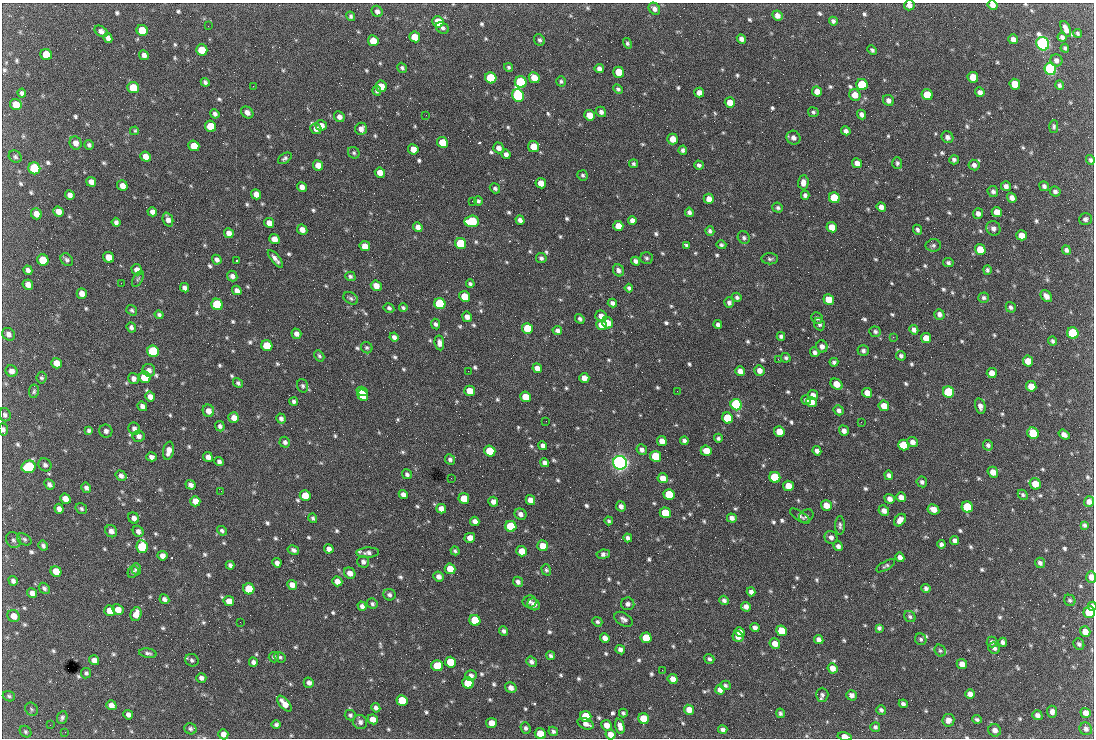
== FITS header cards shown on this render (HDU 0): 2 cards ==
NAXIS1  =                 1092 /fastest changing axis
NAXIS2  =                  736 /next to fastest changing axis

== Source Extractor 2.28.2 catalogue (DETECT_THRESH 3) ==
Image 1092 x 736 px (HDU 0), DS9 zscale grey, 1 PNG px = 1 image px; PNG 1096 x 740 px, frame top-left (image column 1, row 736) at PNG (2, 3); each listed source drawn as its Kron ellipse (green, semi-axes under 4 px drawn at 4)
Background 1650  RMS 38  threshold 113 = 3 sigma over >= 5 px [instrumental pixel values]
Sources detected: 825; of the 825, the 500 brightest by FLUX_AUTO listed and drawn (325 fainter detections omitted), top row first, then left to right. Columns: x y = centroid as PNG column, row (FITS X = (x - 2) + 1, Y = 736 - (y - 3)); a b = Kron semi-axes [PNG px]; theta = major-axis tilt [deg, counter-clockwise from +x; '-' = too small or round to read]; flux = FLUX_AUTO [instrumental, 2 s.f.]
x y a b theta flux
909 5 5 5 - 1.3e+04
993 5 5 4 - 1.6e+04
654 9 6 5 - 1.0e+04
377 11 6 5 - 8.9e+03
351 16 5 4 - 5.5e+03
777 16 5 5 - 1.4e+04
833 21 4 4 - 6.8e+03
438 22 6 5 - 8.1e+04
208 26 2 2 - 4.7e+03
442 28 7 5 -29 6.4e+03
1066 29 8 4 -65 1.5e+04
142 30 6 5 - 7.3e+04
101 31 7 5 -33 1.0e+04
1078 33 4 4 - 4.9e+03
415 37 5 5 - 5.1e+04
1062 37 4 4 - 8.4e+03
108 38 5 4 - 1.0e+04
741 39 5 4 - 1.1e+04
1013 39 5 4 - 1.2e+04
539 40 6 5 - 5.6e+03
373 41 5 5 - 5.5e+04
627 43 5 4 - 4.9e+03
1043 44 7 6 - 1.2e+06
1065 48 4 3 - 4.8e+03
202 50 6 5 - 4.8e+04
872 50 5 4 - 5.1e+03
46 55 6 5 - 7.5e+04
144 55 5 4 - 1.1e+04
1056 60 6 6 - 1.0e+04
509 67 4 4 - 4.8e+03
402 68 5 4 - 5.2e+03
599 69 4 4 - 1.0e+04
1050 69 6 5 - 8.0e+05
619 72 5 5 - 5.9e+04
973 77 5 5 - 5.6e+04
491 78 6 5 - 1.6e+05
534 78 6 5 - 3.9e+04
561 81 5 4 - 5.1e+03
205 82 4 4 - 6.6e+03
521 82 6 5 - 2.7e+05
1015 84 5 5 - 5.8e+04
862 85 6 5 - 2.0e+05
1059 85 5 4 - 5.9e+03
253 86 2 2 - 1.9e+04
381 86 6 5 - 4.5e+04
133 88 6 5 - 7.6e+04
618 89 5 4 - 5.7e+03
377 91 4 4 - 5.1e+03
817 91 5 5 - 2.0e+04
980 92 5 4 - 1.0e+04
22 93 4 4 - 6.8e+03
699 93 5 4 - 1.6e+04
518 95 6 5 - 5.7e+05
855 95 6 5 - 2.7e+04
927 95 5 5 - 9.1e+04
888 100 6 5 - 1.1e+04
730 103 5 5 - 3.1e+04
16 104 6 5 - 3.8e+04
247 112 7 5 -40 1.2e+04
601 112 5 5 - 8.9e+03
813 112 5 5 - 5.1e+03
215 114 5 4 - 7.6e+03
862 114 5 4 - 1.1e+04
426 115 2 2 - 6.1e+03
590 115 5 5 - 4.2e+04
339 117 5 5 - 1.2e+04
321 125 5 5 - 1.9e+04
210 126 6 5 - 6.3e+04
1054 126 6 4 89 5.2e+03
316 129 6 5 - 1.3e+04
361 129 6 5 - 1.4e+04
134 131 4 3 - 6.1e+03
846 131 5 4 - 9.2e+03
947 137 6 5 - 1.0e+04
793 138 7 6 - 1.2e+04
673 139 5 5 - 3.1e+04
442 142 5 5 - 5.1e+04
76 143 6 6 - 1.6e+04
89 145 5 4 - 6.1e+03
194 146 5 5 - 3.8e+04
533 147 5 5 - 3.5e+04
499 148 6 5 - 1.3e+04
413 149 5 5 - 2.6e+04
683 150 4 4 - 6.4e+03
354 153 6 5 - 5.2e+03
506 154 5 4 - 1.1e+04
15 157 7 5 -34 5.4e+03
146 157 5 5 - 2.1e+04
285 158 7 4 32 6.2e+03
954 160 5 4 - 6.7e+03
1090 160 5 4 - 5.0e+03
857 163 5 4 - 1.6e+04
897 163 6 5 - 5.6e+03
634 164 4 3 - 4.9e+03
318 165 5 5 - 2.7e+04
699 165 5 4 - 7.0e+03
974 165 5 5 - 9.1e+03
34 168 6 5 - 2.7e+05
380 173 5 5 - 2.3e+04
583 175 5 5 - 4.8e+03
91 182 5 5 - 1.5e+04
803 182 7 5 87 1.6e+04
541 183 5 5 - 2.8e+04
122 186 5 5 - 1.7e+04
1006 186 5 5 - 9.8e+03
1044 186 5 4 - 7.4e+03
302 187 5 4 - 1.3e+04
495 188 5 4 - 6.0e+03
993 191 6 5 - 7.5e+03
1055 191 5 5 - 7.2e+03
256 194 5 5 - 2.1e+04
70 195 5 4 - 1.2e+04
805 195 4 4 - 7.4e+03
834 198 5 5 - 1.5e+05
1012 198 5 4 - 1.4e+04
709 199 5 5 - 1.9e+04
472 201 2 2 - 6.4e+03
478 201 4 4 - 5.3e+03
881 207 5 4 - 1.4e+04
778 208 5 5 - 5.6e+03
58 212 5 5 - 2.0e+04
152 212 5 4 - 1.1e+04
689 212 4 4 - 7.9e+03
997 212 5 5 - 2.4e+04
978 213 5 5 - 1.1e+04
36 214 6 5 - 2.1e+04
1085 219 6 5 - 7.6e+03
168 220 7 5 -69 1.3e+04
520 220 5 4 - 1.1e+04
632 220 5 4 - 9.9e+03
472 221 7 5 4 1.6e+05
116 222 4 4 - 7.7e+03
269 223 5 4 - 1.8e+04
618 226 5 5 - 3.2e+04
418 227 5 4 - 1.3e+04
832 227 5 5 - 3.3e+04
993 228 7 7 - 1.1e+04
302 230 5 5 - 1.8e+04
917 230 5 4 - 6.7e+03
710 231 5 4 - 6.2e+03
229 233 5 4 - 1.8e+04
1021 235 5 5 - 2.6e+04
744 238 6 5 - 7.0e+03
274 239 5 5 - 2.2e+04
461 243 6 5 - 1.4e+05
686 245 4 3 - 5.4e+03
721 245 5 4 - 4.9e+03
933 245 8 6 5 6.4e+03
365 246 5 5 - 2.5e+04
980 249 5 5 - 5.5e+04
1066 250 5 4 - 7.4e+03
109 257 6 5 - 3.3e+04
541 258 5 5 - 6.9e+03
647 258 6 6 - 5.3e+03
275 259 11 4 -51 1.1e+04
770 259 8 5 0 6.4e+03
43 260 6 5 - 9.9e+04
67 260 7 5 -48 6.6e+03
217 260 5 4 - 8.6e+03
236 261 3 2 - 1.2e+05
636 261 4 4 - 8.3e+03
948 263 5 4 - 5.9e+03
28 270 5 4 - 9.4e+03
137 270 5 5 - 1.9e+04
618 270 6 5 - 9.1e+03
987 270 5 4 - 5.0e+03
232 276 5 5 - 9.2e+03
350 276 5 4 - 5.3e+03
138 279 9 4 59 5.0e+03
121 283 2 2 - 8.9e+03
470 284 4 3 - 5.7e+03
28 285 5 5 - 1.7e+04
376 286 6 5 - 2.1e+04
185 288 5 4 - 9.6e+03
629 288 4 4 - 5.6e+03
237 290 5 4 - 1.3e+04
82 294 5 5 - 1.7e+04
465 296 5 5 - 5.6e+04
1046 296 7 5 -49 1.6e+04
737 297 5 4 - 6.0e+03
351 298 8 5 -30 6.0e+03
984 298 5 5 - 5.8e+03
829 299 5 5 - 4.1e+04
612 303 5 4 - 8.9e+03
729 303 5 4 - 8.0e+03
217 304 6 5 - 2.1e+05
440 304 6 5 - 2.5e+05
1011 307 5 5 - 6.5e+03
389 308 5 4 - 6.0e+03
403 308 4 3 - 4.7e+03
132 310 6 5 - 4.8e+03
939 314 5 5 - 9.9e+03
159 315 4 4 - 5.9e+03
601 316 6 5 - 1.7e+04
467 317 5 4 - 1.2e+04
817 318 6 5 - 6.3e+03
580 319 5 4 - 6.0e+03
608 323 6 5 - 2.7e+04
435 324 5 4 - 6.7e+03
819 324 6 5 - 7.1e+03
601 325 5 5 - 2.6e+04
718 325 4 4 - 8.3e+03
131 327 5 4 - 7.8e+03
527 328 5 5 - 8.4e+04
557 330 5 4 - 9.0e+03
914 330 5 4 - 1.0e+04
875 332 6 5 - 5.9e+03
1073 333 6 5 - 2.5e+05
8 334 7 6 - 1.3e+04
296 334 5 4 - 1.2e+04
781 336 4 4 - 6.5e+03
394 337 4 4 - 8.6e+03
893 337 2 2 - 1.5e+04
926 338 5 5 - 2.7e+04
1053 341 4 3 - 5.5e+03
439 343 7 5 -81 1.1e+04
267 346 6 5 - 8.8e+04
822 346 6 5 - 1.2e+04
367 348 6 5 - 4.7e+03
153 351 6 5 - 3.1e+05
863 351 5 5 - 7.2e+03
815 352 5 4 - 7.8e+03
319 356 6 4 -59 5.1e+03
901 356 5 4 - 6.8e+03
786 358 5 4 - 5.5e+03
778 359 2 2 - 9.0e+03
1028 361 5 5 - 3.4e+04
834 362 4 4 - 6.4e+03
56 363 5 5 - 2.6e+04
537 368 5 4 - 1.7e+04
149 370 6 6 - 1.0e+04
759 370 5 5 - 1.6e+04
11 371 6 5 - 1.4e+04
468 371 2 2 - 5.5e+03
740 371 5 4 - 1.6e+04
992 373 5 5 - 2.3e+04
145 377 6 5 - 1.1e+05
42 378 6 5 - 4.7e+03
584 378 5 5 - 1.9e+04
133 379 6 5 - 1.1e+04
238 383 5 4 - 5.3e+03
837 384 6 5 - 3.6e+04
302 386 7 5 -72 5.7e+03
1031 386 5 5 - 3.5e+04
34 391 7 5 80 4.9e+03
362 391 6 4 -19 7.4e+04
470 391 5 5 - 3.8e+04
677 391 2 2 - 5.9e+03
948 392 6 5 - 2.7e+05
867 393 5 5 - 2.3e+04
363 395 6 5 - 8.6e+04
813 395 5 5 - 1.4e+04
150 397 5 4 - 1.5e+04
525 397 5 5 - 4.5e+04
806 400 5 4 - 6.0e+03
294 401 4 4 - 6.6e+03
811 402 5 5 - 2.6e+04
736 405 6 5 - 6.8e+05
142 406 5 4 - 1.0e+04
884 406 5 5 - 3.3e+04
980 406 8 5 -76 1.2e+04
839 410 5 4 - 7.5e+03
208 411 6 5 - 1.7e+04
5 415 6 5 - 6.8e+03
234 418 5 5 - 2.1e+04
727 418 5 5 - 1.6e+05
281 419 5 4 - 8.0e+03
546 421 2 2 - 6.3e+03
861 422 3 2 - 5.7e+03
220 426 5 5 - 7.1e+03
3 429 6 4 -84 7.2e+03
134 429 6 5 - 9.7e+03
89 431 4 4 - 6.5e+03
106 431 6 6 - 9.6e+03
844 431 5 4 - 1.1e+04
779 432 5 5 - 3.8e+04
1033 433 6 5 - 9.8e+04
1064 435 6 4 -37 1.1e+04
139 436 6 5 - 9.1e+03
718 438 4 4 - 6.2e+03
662 441 5 5 - 2.3e+04
684 441 4 4 - 7.2e+03
285 442 5 5 - 7.6e+03
912 442 5 5 - 1.2e+04
904 445 5 5 - 9.5e+04
988 445 5 5 - 6.8e+03
543 446 5 4 - 1.0e+04
642 450 5 5 - 9.2e+03
168 451 9 5 79 1.8e+04
490 451 5 5 - 1.3e+05
706 451 6 5 - 3.3e+04
817 451 5 4 - 9.6e+03
655 456 5 5 - 1.1e+05
152 457 5 4 - 1.0e+04
208 457 5 4 - 1.2e+04
450 459 5 4 - 7.3e+03
219 462 5 4 - 7.3e+03
545 463 5 4 - 8.7e+03
620 463 7 6 - 1.6e+06
45 465 7 6 - 7.3e+03
29 467 7 6 - 2.0e+05
993 472 5 5 - 2.1e+04
407 474 5 5 - 6.4e+03
889 475 4 4 - 8.9e+03
121 476 5 5 - 1.0e+04
775 477 5 5 - 1.5e+05
451 478 2 2 - 5.3e+03
663 478 5 5 - 2.8e+04
922 482 5 5 - 6.1e+03
49 484 5 4 - 7.5e+03
1035 484 6 5 - 4.4e+04
191 485 5 4 - 1.1e+04
788 486 5 5 - 3.7e+04
86 488 5 4 - 7.4e+03
221 491 2 2 - 7.0e+03
403 494 5 4 - 1.1e+04
669 494 5 5 - 1.2e+05
1023 495 5 4 - 4.9e+03
305 496 5 5 - 4.4e+04
901 497 5 4 - 1.6e+04
464 498 5 5 - 5.8e+04
65 499 5 5 - 2.0e+04
890 499 5 4 - 1.4e+04
530 500 5 4 - 2.0e+04
195 501 5 5 - 2.5e+04
493 502 5 4 - 1.3e+04
1089 502 5 5 - 1.5e+04
826 505 5 5 - 3.1e+04
621 506 5 4 - 1.0e+04
967 507 6 5 - 1.6e+05
59 509 5 4 - 1.1e+04
81 509 6 5 - 5.5e+03
441 509 5 4 - 1.8e+04
933 509 6 5 - 2.4e+04
884 511 5 5 - 1.4e+04
665 513 5 5 - 9.2e+04
520 514 6 5 - 1.1e+04
800 516 11 5 -33 8.2e+03
806 516 7 6 - 5.9e+03
134 518 6 5 - 1.0e+04
313 518 5 4 - 5.6e+03
732 518 5 4 - 1.2e+04
900 520 7 5 51 1.7e+04
475 521 5 4 - 1.3e+04
609 521 4 3 - 4.6e+03
840 525 9 5 90 6.4e+03
1084 525 4 4 - 5.1e+03
511 526 6 5 - 1.8e+05
111 531 6 5 - 1.2e+04
138 531 6 5 - 9.5e+03
222 531 5 4 - 5.6e+03
831 537 7 6 - 9.7e+03
470 538 5 5 - 1.6e+04
628 538 4 4 - 8.0e+03
24 539 8 5 -32 5.7e+03
13 540 8 7 - 8.1e+03
955 541 5 4 - 9.5e+03
941 544 4 4 - 6.9e+03
43 546 5 4 - 6.2e+03
543 546 5 5 - 3.1e+04
838 546 5 4 - 1.0e+04
142 547 6 5 - 1.7e+05
329 549 5 4 - 1.2e+04
293 550 6 4 -29 8.3e+03
455 551 4 4 - 4.8e+03
522 551 5 5 - 3.2e+04
368 553 11 5 3 9.2e+03
603 554 7 4 7 8.4e+03
162 556 5 4 - 1.5e+04
900 557 5 4 - 1.2e+04
363 562 6 6 - 8.1e+03
277 563 5 4 - 1.1e+04
1040 563 5 5 - 7.5e+03
230 565 4 4 - 6.4e+03
886 566 10 4 30 5.8e+03
136 569 6 4 -71 6.9e+03
450 569 5 5 - 4.7e+04
546 570 5 4 - 5.1e+03
56 571 6 5 - 4.3e+04
133 572 6 5 - 4.7e+03
350 573 6 5 - 2.0e+04
439 577 5 5 - 1.2e+04
1091 577 6 5 - 1.8e+04
13 581 5 4 - 8.0e+03
337 581 5 4 - 1.6e+04
518 582 5 4 - 8.5e+03
292 585 5 4 - 1.8e+04
44 588 6 4 -46 6.3e+03
926 588 5 4 - 6.7e+03
249 589 6 5 - 8.6e+04
751 592 4 4 - 9.3e+03
32 593 5 4 - 1.1e+04
389 595 6 5 - 6.7e+03
164 599 5 4 - 9.7e+03
724 600 5 4 - 7.3e+03
1070 600 6 5 - 5.5e+03
229 601 5 5 - 2.3e+04
530 601 7 6 - 7.1e+03
372 604 5 5 - 5.1e+03
534 604 6 5 - 1.3e+04
628 604 6 6 - 9.8e+03
362 606 5 4 - 1.0e+04
1092 606 4 3 - 8.1e+03
746 607 5 4 - 1.3e+04
118 610 6 5 - 2.5e+04
110 611 5 5 - 2.8e+04
1089 612 6 5 - 1.2e+05
136 614 7 5 74 2.9e+04
14 616 6 6 - 2.2e+04
910 617 6 5 - 5.3e+03
624 619 10 6 -32 9.7e+03
475 620 6 5 - 1.2e+05
240 622 2 2 - 4.7e+03
597 622 5 4 - 5.3e+03
755 628 5 4 - 1.0e+04
879 628 4 4 - 6.2e+03
503 631 5 4 - 6.8e+03
782 631 5 5 - 6.5e+04
740 632 5 4 - 1.9e+04
1085 632 5 5 - 2.5e+04
738 636 5 5 - 2.2e+04
605 638 5 4 - 1.4e+04
646 638 5 5 - 7.7e+04
921 639 6 5 - 5.4e+03
819 640 5 4 - 1.2e+04
992 642 5 5 - 7.6e+03
1003 642 4 4 - 8.4e+03
775 644 5 5 - 2.4e+04
1079 644 6 5 - 6.9e+03
994 648 6 5 - 7.3e+03
620 650 5 4 - 9.6e+03
940 651 6 5 - 4.9e+03
148 653 9 4 -8 6.9e+03
551 656 4 3 - 5.8e+03
274 657 5 5 - 6.4e+03
280 657 6 5 - 5.1e+03
709 659 5 4 - 6.7e+03
94 660 5 4 - 1.3e+04
192 660 7 6 - 6.3e+03
253 662 4 4 - 8.5e+03
450 662 5 5 - 5.9e+04
531 662 5 4 - 7.3e+03
962 664 5 5 - 2.0e+04
437 666 5 5 - 5.4e+04
832 668 5 5 - 1.9e+04
662 670 2 2 - 6.1e+03
86 673 5 5 - 5.5e+03
471 676 5 5 - 9.8e+03
201 678 5 4 - 9.1e+03
673 679 5 5 - 1.9e+04
309 683 5 5 - 1.0e+04
468 683 6 5 - 9.8e+04
725 685 5 4 - 5.8e+03
511 688 6 5 - 1.3e+04
720 690 5 5 - 1.3e+04
970 694 5 5 - 1.3e+04
822 695 7 6 - 7.8e+03
852 695 5 5 - 1.1e+04
9 696 6 5 - 5.2e+03
402 700 6 5 - 8.4e+04
284 704 9 5 -49 2.5e+04
903 704 4 3 - 6.6e+03
111 705 5 4 - 1.5e+04
376 708 5 4 - 8.3e+03
32 709 7 6 - 5.1e+03
689 710 5 5 - 2.4e+04
881 710 5 4 - 6.0e+03
1052 712 6 5 - 1.1e+04
623 713 4 3 - 5.3e+03
780 713 5 4 - 5.7e+03
1086 713 5 4 - 1.5e+04
128 715 5 4 - 9.6e+03
350 715 5 5 - 5.3e+03
1037 715 5 5 - 1.1e+04
586 716 6 5 - 1.1e+05
62 717 6 5 - 6.1e+03
373 719 5 4 - 1.8e+04
644 719 5 5 - 6.0e+04
977 719 5 4 - 5.2e+03
948 720 6 6 - 1.3e+04
360 722 7 7 - 8.9e+03
491 723 5 5 - 3.0e+04
586 724 8 5 -23 1.4e+04
50 725 2 2 - 4.7e+03
276 725 5 4 - 6.2e+03
607 725 5 5 - 2.1e+04
620 726 7 4 -75 1.5e+04
875 727 5 5 - 6.2e+03
526 728 6 5 - 6.7e+03
190 729 6 5 - 6.1e+03
1086 729 6 6 - 8.1e+03
723 730 5 4 - 7.6e+03
995 730 6 6 - 1.4e+04
553 731 5 4 - 6.3e+03
25 732 6 5 - 4.9e+03
65 732 2 2 - 1.0e+04
223 734 5 5 - 1.4e+04
540 734 5 5 - 4.4e+04
610 734 5 4 - 2.2e+04
845 737 7 4 -11 1.9e+04
At the frame edge (FLAGS 8, measured only in part): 6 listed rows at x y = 909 5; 993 5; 3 429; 1091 577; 1092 606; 845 737
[325 fainter detections neither listed nor drawn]